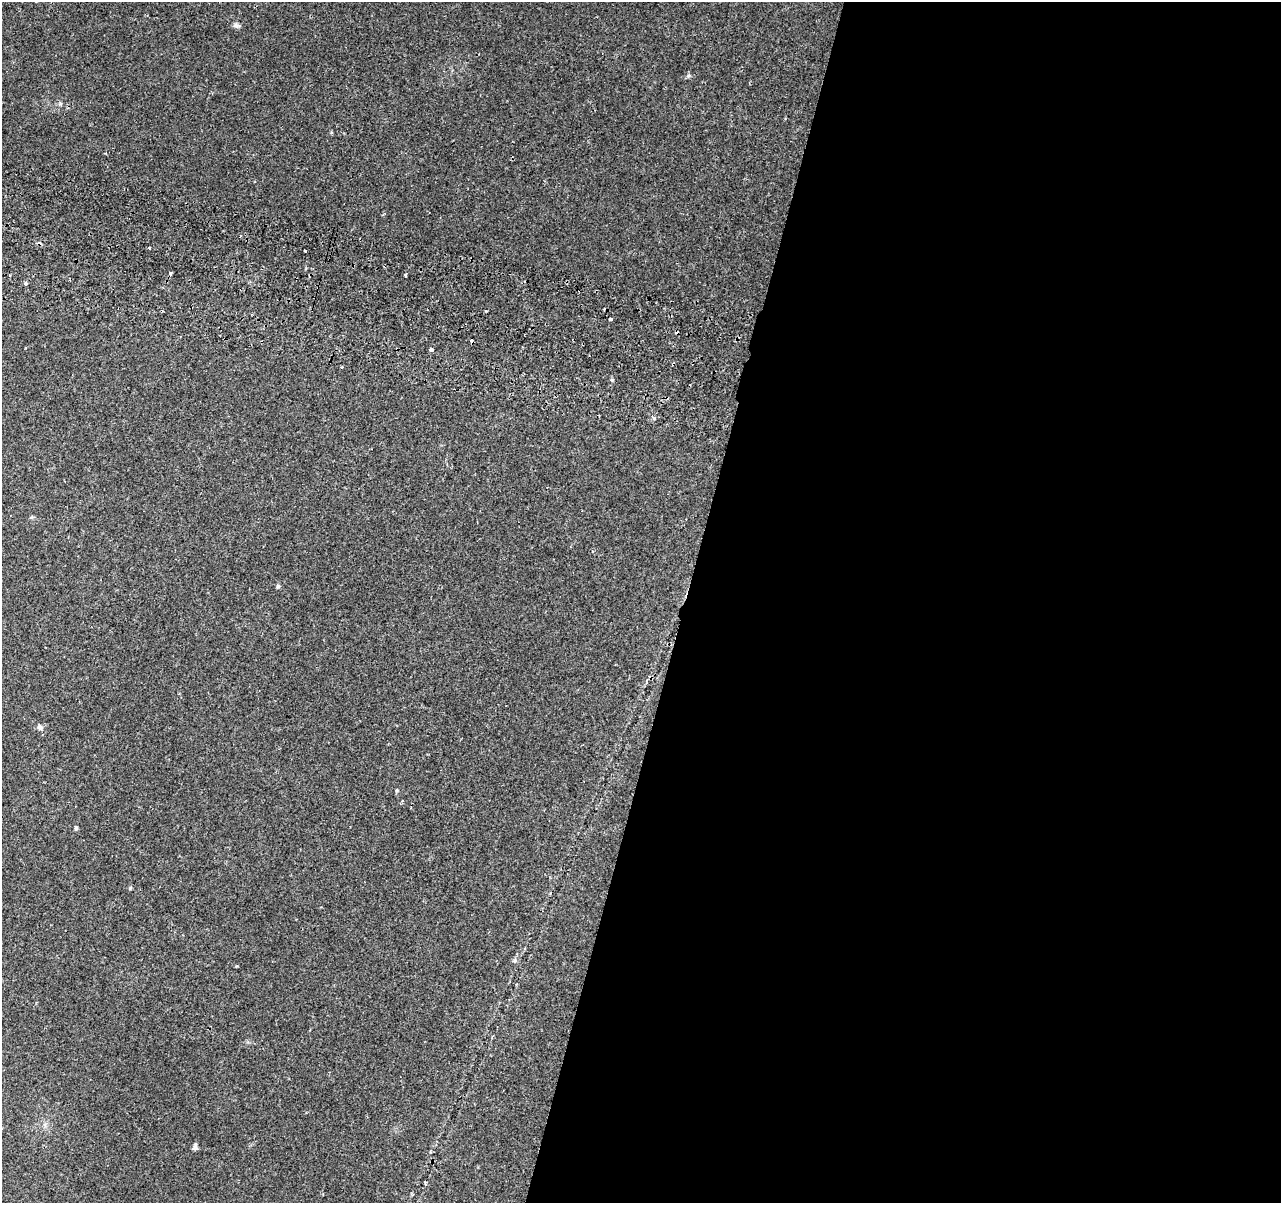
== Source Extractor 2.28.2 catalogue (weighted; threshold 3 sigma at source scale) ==
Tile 12 of 4 x 4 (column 4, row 3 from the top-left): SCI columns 3854-5132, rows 1473-2673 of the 5156 x 5407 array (HDU 1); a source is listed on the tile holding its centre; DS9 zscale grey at full resolution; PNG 1283 x 1205 px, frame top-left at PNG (2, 2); no overlay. Shown black and unused: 47% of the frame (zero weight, under 2 of 3 exposures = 3% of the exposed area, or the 3 px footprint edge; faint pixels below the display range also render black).
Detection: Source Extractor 2.28.2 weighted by HDU 2 'WHT'; one run over the whole footprint, this tile lists its part. Background 0.117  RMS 0.0067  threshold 0.0302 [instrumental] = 3 sigma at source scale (4.5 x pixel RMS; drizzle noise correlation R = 1.50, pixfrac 1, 0.0396/0.0396 arcsec/px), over >= 5 px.
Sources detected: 17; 2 cosmic-ray / hot-pixel residue — not listed; the other 15 listed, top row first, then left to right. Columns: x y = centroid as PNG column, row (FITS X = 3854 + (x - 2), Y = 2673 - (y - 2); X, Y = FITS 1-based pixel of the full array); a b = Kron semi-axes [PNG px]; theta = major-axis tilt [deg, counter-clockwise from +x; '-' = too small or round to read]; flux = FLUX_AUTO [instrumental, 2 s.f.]
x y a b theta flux
236 25 7 4 89 1.4
149 248 3 2 - 1.7
305 251 3 2 - 2.6
171 273 5 3 - 3.2
405 275 3 3 - 1.8
26 283 3 3 - 6
611 319 3 3 - 5.5
432 350 4 3 - 3.1
342 367 3 2 - 0.6
612 380 4 4 - 0.7
278 586 5 5 - 1.3
40 727 7 6 - 2
76 828 5 4 - 1.2
130 888 5 4 - 0.79
195 1146 10 5 64 1.6
Overlapping masked pixels (flux is a lower limit): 2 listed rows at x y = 171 273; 611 319
Unlisted compact peaks at least as high as the median listed source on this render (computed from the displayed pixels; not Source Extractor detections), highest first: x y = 688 76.